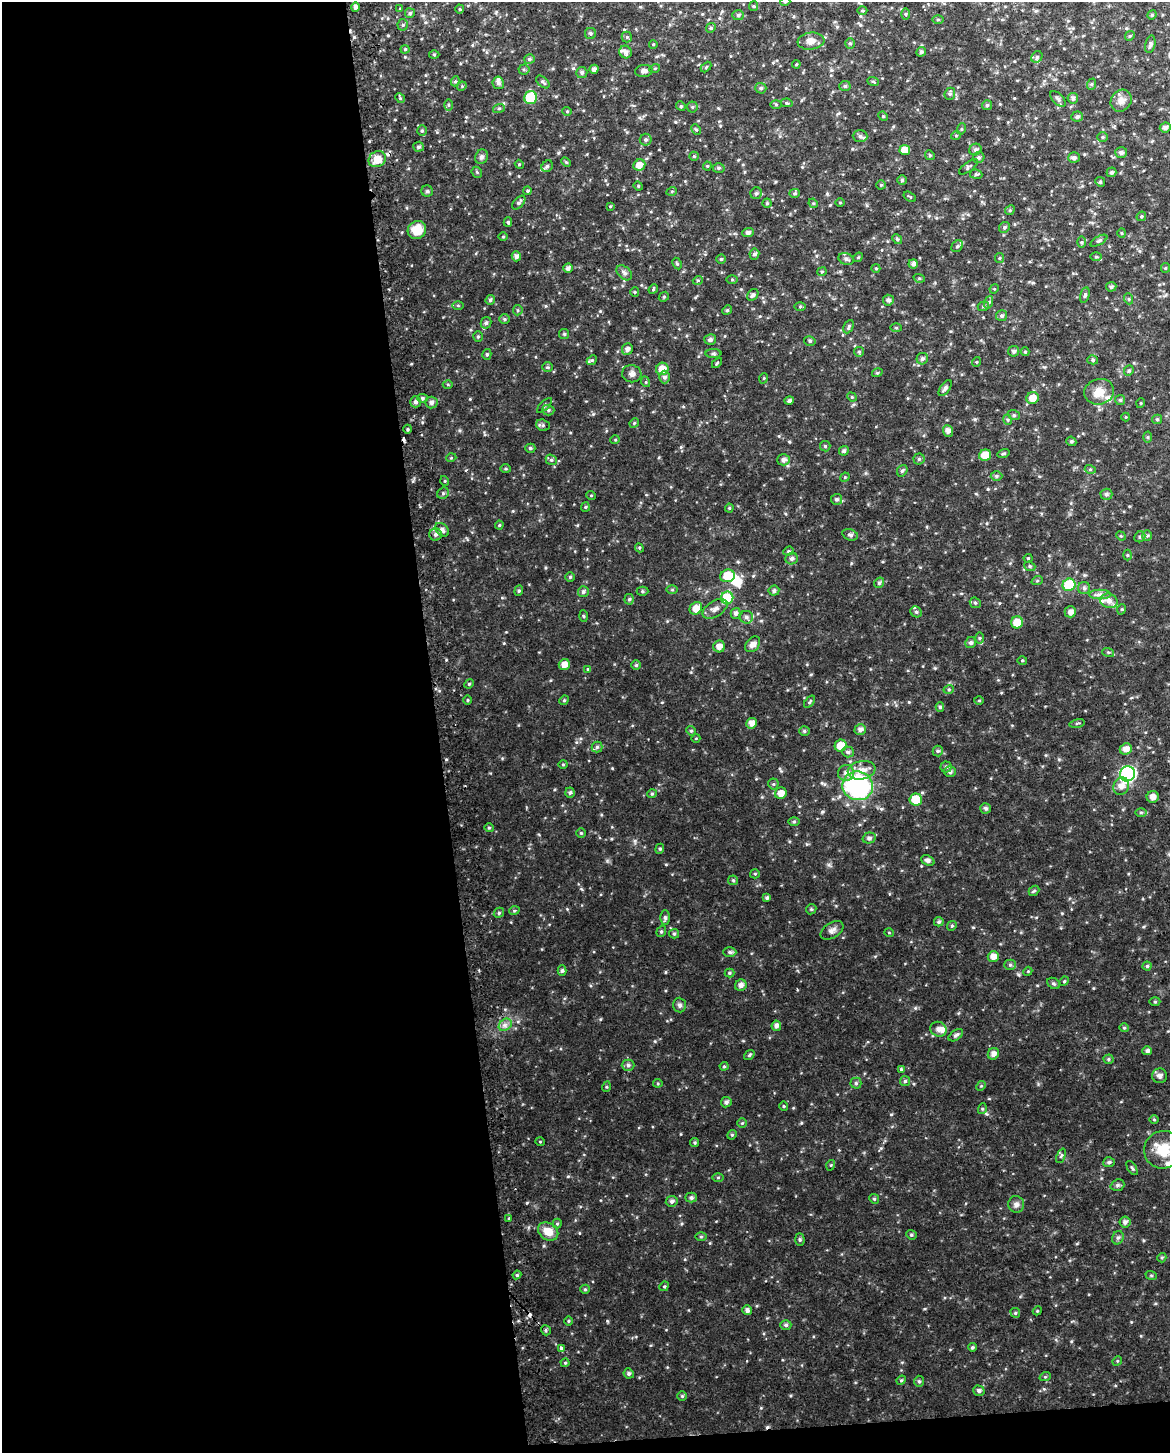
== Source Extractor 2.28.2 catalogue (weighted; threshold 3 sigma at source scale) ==
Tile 9 of 4 x 3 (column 1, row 3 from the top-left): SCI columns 26-1193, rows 19-1469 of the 4727 x 4431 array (HDU 1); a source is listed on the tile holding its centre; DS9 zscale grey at full resolution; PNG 1172 x 1455 px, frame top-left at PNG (2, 2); each listed source drawn as its Kron ellipse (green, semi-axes under 4 px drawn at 4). Shown black and unused: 38% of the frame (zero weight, under 2 of 3 exposures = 2% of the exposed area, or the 3 px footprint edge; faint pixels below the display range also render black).
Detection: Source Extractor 2.28.2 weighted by HDU 2 'WHT'; one run over the whole footprint, this tile lists its part. Background 0.0534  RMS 0.012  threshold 0.0531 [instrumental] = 3 sigma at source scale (4.5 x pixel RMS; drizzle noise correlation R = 1.50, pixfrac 1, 0.0396/0.0396 arcsec/px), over >= 5 px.
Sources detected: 414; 2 inside a brighter object's white glare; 4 cosmic-ray / hot-pixel residue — neither listed nor drawn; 11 inside a brighter listed object's ellipse — not listed separately; the other 397 listed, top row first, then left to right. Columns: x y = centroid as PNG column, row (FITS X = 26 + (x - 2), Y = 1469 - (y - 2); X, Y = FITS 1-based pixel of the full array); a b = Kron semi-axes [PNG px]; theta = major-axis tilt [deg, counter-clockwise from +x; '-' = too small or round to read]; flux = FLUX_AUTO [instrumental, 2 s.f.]
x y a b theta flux
785 2 5 3 - 1
754 6 5 4 - 1.4
355 7 5 4 - 4.5
400 9 4 3 - 1
460 9 4 4 - 1.2
862 11 5 3 - 1.3
410 13 5 5 - 2.1
905 14 5 3 - 1.4
738 15 6 5 - 2.1
1152 15 5 4 - 1.4
938 20 5 3 - 1.3
403 25 5 5 - 1.8
711 28 5 4 - 1.7
590 34 5 5 - 2.3
1130 36 5 4 - 1.4
627 37 5 5 - 1.5
811 41 13 8 6 8.3
850 43 5 5 - 1.7
653 44 4 3 - 0.93
1150 44 9 5 75 2.7
405 49 4 4 - 1.3
626 52 6 6 - 4.4
921 52 5 4 - 2.5
434 55 5 3 - 1.1
1037 57 6 5 - 2
529 59 5 4 - 2.4
796 64 4 3 - 1.1
706 67 6 4 46 1.3
655 68 5 3 - 1.2
524 69 5 5 - 1.7
594 69 4 4 - 3.9
644 71 9 6 6 4.8
582 73 5 5 - 2.9
455 81 5 4 - 1.6
873 81 6 3 -20 1.4
543 82 8 5 -43 2.4
498 83 6 5 - 3.2
1092 84 6 4 70 1.5
462 86 5 4 - 1.3
845 86 5 5 - 2.3
761 88 5 5 - 2.4
950 94 6 5 - 2.1
530 97 7 6 - 54
400 98 5 4 - 1.5
1073 98 5 5 - 3.4
1058 99 10 5 -45 3.1
1121 101 11 10 - 7.7
787 103 6 4 -11 1.4
776 104 5 4 - 1.4
448 105 6 4 90 1.7
987 105 5 5 - 1.7
681 106 5 4 - 1.5
692 107 5 5 - 1.9
499 108 6 4 19 1.5
567 111 4 4 - 1.2
883 116 5 4 - 1.2
1077 117 6 5 - 2.9
1165 127 5 5 - 3.7
696 129 5 4 - 1.6
961 129 5 3 - 1.2
422 131 5 4 - 1.9
956 135 5 3 - 1.1
860 136 7 6 - 3.2
1103 137 5 4 - 1.4
646 140 6 6 - 2.3
419 147 5 5 - 2.5
975 149 6 5 - 3.1
905 150 5 5 - 12
1121 153 6 5 - 3
930 155 5 4 - 1.5
694 156 5 4 - 1.4
481 157 7 6 - 3
979 157 6 5 - 2.5
1074 158 6 5 - 3.2
377 159 9 7 34 16
566 162 5 3 - 1.3
519 164 4 3 - 1
639 165 6 5 - 9.6
547 166 6 5 - 2.4
707 166 4 4 - 1.2
968 167 11 5 36 2.3
719 168 6 5 - 2.1
477 172 6 5 - 1.5
1112 172 5 4 - 2.3
976 174 6 4 -7 1.7
902 180 5 5 - 1.8
1100 182 5 4 - 1.5
881 185 5 4 - 1.4
638 186 5 4 - 1.3
427 191 5 5 - 2.1
528 191 4 4 - 1.5
672 191 5 3 - 1.1
756 193 6 5 - 2.3
795 193 5 4 - 1.6
910 197 7 3 -32 1.2
519 202 8 4 48 2.7
767 203 4 4 - 1.4
813 203 5 4 - 1.3
840 203 5 3 - 0.93
610 206 4 3 - 1
1010 210 5 4 - 1.5
1141 216 5 4 - 1.5
508 222 5 4 - 1.6
1004 227 6 5 - 2
417 230 9 8 - 21
748 232 5 4 - 3.6
1122 233 5 4 - 1.3
503 237 5 3 - 1.1
897 239 5 4 - 1.5
1099 241 9 4 29 2.1
1081 242 6 4 90 1.6
957 246 6 5 - 2.1
754 254 5 5 - 2.7
516 256 5 4 - 3.8
858 257 5 4 - 1.4
1096 257 5 3 - 1.4
999 258 5 4 - 1.4
721 259 4 4 - 1.8
846 259 8 6 -19 3.1
677 264 6 4 -63 1.6
913 264 4 4 - 3.6
568 268 4 4 - 3.9
876 268 4 4 - 1.2
1165 268 5 4 - 1.3
822 272 5 3 - 1.3
624 273 9 6 -44 3.6
919 278 6 3 -18 1.5
698 280 5 3 - 1.3
732 280 6 4 0 1.3
1111 287 5 5 - 2.6
653 289 5 4 - 1.3
994 289 5 4 - 1.2
635 292 5 4 - 1.2
753 295 6 5 - 2.7
1085 295 8 4 76 2.1
664 297 5 4 - 1.5
1129 299 5 3 - 1.2
490 300 5 4 - 2.3
888 300 5 5 - 3.3
989 302 6 4 71 1.9
458 305 6 4 -1 1.3
983 306 6 4 22 1.8
800 307 6 4 2 1.5
518 310 5 4 - 1.7
727 310 5 4 - 1.6
1002 316 5 5 - 2.4
504 319 5 5 - 1.7
486 323 6 5 - 2.7
849 327 7 4 63 2.3
896 328 6 4 -1 1.4
564 334 5 5 - 1.8
478 336 5 4 - 1.5
710 339 6 5 - 3
810 341 6 4 -14 2
627 349 5 5 - 4.2
1014 351 5 5 - 3.1
859 352 5 5 - 1.7
1025 352 4 4 - 1.2
487 354 5 4 - 2
713 354 8 4 0 1.9
922 359 6 5 - 2.8
592 360 5 4 - 1.5
1093 360 5 4 - 1.8
976 362 5 3 - 1
717 363 6 3 46 1.3
548 367 5 5 - 1.6
662 369 6 6 - 12
1129 371 5 4 - 1.7
877 373 5 3 - 1.3
632 374 9 8 - 4.7
664 377 6 5 - 3.3
764 378 5 3 - 1.1
646 382 5 3 - 1.2
448 384 5 3 - 1.1
945 388 9 5 54 3.1
1099 392 15 12 14 14
852 397 5 4 - 1.3
423 398 5 4 - 2.3
1032 398 6 6 - 12
1120 400 5 5 - 1.8
789 401 5 4 - 2.5
415 402 5 5 - 3.5
431 402 6 6 - 4
1141 403 5 3 - 0.93
545 405 10 3 45 1.9
548 410 6 5 - 2.3
1014 415 6 5 - 2
1126 417 4 4 - 1
1157 419 5 4 - 1.6
1008 420 5 3 - 1.3
634 423 5 4 - 1.3
543 425 7 5 -20 2.3
408 429 4 3 - 1.4
948 431 6 5 - 4.8
1147 437 5 3 - 1.3
615 440 5 3 - 1.1
1071 441 5 4 - 1.9
825 446 5 5 - 1.7
530 448 5 4 - 1.7
844 451 5 4 - 2.9
1003 453 6 4 16 1.7
985 455 6 5 - 16
451 458 5 3 - 1
919 459 5 5 - 1.9
551 460 6 5 - 2
783 460 6 5 - 3.7
506 469 5 3 - 1.3
1090 469 5 3 - 1.3
902 471 6 5 - 2.2
996 476 6 5 - 1.9
845 477 5 4 - 1.2
445 481 5 3 - 0.96
443 493 6 5 - 2.2
1106 494 6 5 - 2.7
591 495 5 3 - 1
837 499 5 5 - 2.2
585 507 5 4 - 1.3
729 508 4 4 - 1.3
499 525 4 4 - 1.2
442 530 8 5 -42 4.1
435 534 6 6 - 3.4
850 535 8 5 -17 2.9
1121 536 5 4 - 1.2
1147 536 5 5 - 1.9
1140 537 6 5 - 1.9
639 548 4 4 - 1.4
788 551 5 4 - 1.6
1127 555 5 3 - 1.1
792 558 6 6 - 3.4
1028 558 4 4 - 1.2
1030 566 6 4 -23 1.7
728 576 7 6 - 27
570 577 4 4 - 1.7
1037 581 6 3 19 1.2
879 583 5 4 - 2.3
1069 585 6 6 - 47
1084 588 6 6 - 2.8
672 590 6 4 0 1.3
519 591 5 4 - 1.5
642 591 6 4 -1 1.7
774 591 5 5 - 2.7
583 592 5 5 - 2.8
1100 595 11 5 0 4.3
727 598 6 6 - 37
629 599 5 4 - 2
1109 601 9 7 -16 6.8
975 603 6 5 - 1.7
696 608 7 5 50 12
715 609 14 8 31 7.1
1122 609 5 3 - 1.1
916 612 6 5 - 2.4
1070 612 6 5 - 5.1
735 613 5 5 - 3.6
583 616 5 3 - 1.2
746 617 6 6 - 3.3
1017 622 6 6 - 18
979 638 6 4 90 1.5
971 643 6 5 - 2.7
753 644 9 6 49 6.3
719 646 6 6 - 6.9
1108 652 6 4 -18 1.6
1022 660 5 3 - 1.1
564 665 5 5 - 8.4
636 665 5 5 - 1.6
588 669 4 4 - 1.2
469 684 5 4 - 1.4
949 689 5 3 - 1.2
468 700 4 3 - 1
564 700 5 4 - 1.5
979 700 5 3 - 1.1
810 702 7 4 51 1.7
940 707 5 4 - 1.9
751 723 5 5 - 7
1077 723 8 3 13 1.3
860 729 5 5 - 4
691 731 5 4 - 1.5
804 731 5 4 - 2
696 738 4 3 - 0.89
841 746 6 6 - 17
597 747 5 5 - 2.2
1126 749 6 5 - 7.5
938 751 5 5 - 1.9
848 752 6 5 - 3.1
563 764 4 4 - 1.2
946 767 5 5 - 2.3
862 770 14 9 11 11
950 772 6 5 - 3
846 773 8 7 - 6.2
1127 774 8 7 - 240
773 784 5 5 - 1.7
858 786 15 14 - 170
1121 786 9 7 64 6.6
570 793 5 4 - 2.2
781 793 6 5 - 9.2
652 794 5 4 - 1.5
1153 797 6 6 - 5.9
916 799 6 6 - 26
986 808 5 5 - 2.6
1141 812 6 4 1 1.5
794 822 6 4 0 1.5
489 828 5 4 - 1.4
581 833 5 5 - 1.5
869 838 6 5 - 2.5
660 849 5 4 - 1.7
928 861 7 5 -22 3.6
755 874 5 4 - 1.4
733 880 5 4 - 1.5
1034 891 6 4 41 1.7
767 898 4 4 - 2.2
811 909 5 4 - 1.7
514 911 5 3 - 1.2
499 913 5 4 - 1.7
665 918 7 5 -89 2.5
939 922 5 4 - 2.2
952 926 5 4 - 1.4
832 930 13 7 34 4.8
661 931 6 4 69 1.9
889 933 4 3 - 0.86
674 934 5 4 - 1.5
730 952 6 4 -1 2.7
993 957 5 5 - 8
1010 965 5 5 - 2
1147 966 4 4 - 1.7
562 971 5 4 - 2.2
1028 971 4 3 - 1
729 973 5 4 - 1.6
1064 981 5 4 - 1.3
1054 983 7 5 -33 2
741 985 6 5 - 4.7
1155 1002 5 3 - 1.3
680 1005 7 6 - 3.4
505 1025 7 5 43 3.7
776 1026 5 4 - 4.3
1124 1028 5 4 - 1.5
938 1029 8 7 - 5.4
956 1035 8 5 37 2.8
1147 1051 5 4 - 3
993 1054 6 5 - 5.5
749 1055 6 4 37 1.6
1109 1059 5 4 - 1.6
628 1065 6 5 - 2.9
724 1066 4 4 - 1.4
901 1069 4 4 - 1.7
1160 1076 7 7 - 4.6
905 1081 5 5 - 1.8
658 1083 4 4 - 1.3
856 1083 5 5 - 2.2
981 1086 5 4 - 1.3
606 1087 5 3 - 1.2
726 1102 5 5 - 3.3
784 1106 4 4 - 1.2
982 1109 5 3 - 1.4
1154 1120 5 3 - 1.1
742 1123 5 5 - 1.5
732 1135 5 4 - 1.5
540 1142 5 3 - 0.86
695 1143 4 4 - 1.7
1163 1150 19 19 - 28
1061 1156 8 4 66 1.7
1109 1162 6 5 - 2.2
831 1165 5 3 - 1.1
1132 1168 8 3 -58 1.6
718 1177 5 3 - 1.2
1117 1185 7 5 20 2.3
691 1198 5 5 - 2.5
874 1199 5 4 - 1.8
672 1201 6 5 - 2.9
1016 1204 8 8 - 4.5
509 1218 3 3 - 1.6
1125 1222 5 5 - 3.8
557 1224 5 4 - 1.5
548 1231 11 8 -33 14
911 1235 5 4 - 1.7
701 1237 5 4 - 1.3
1118 1238 7 5 66 2.7
800 1239 6 4 -88 1.8
1162 1258 5 4 - 1.4
517 1275 4 4 - 1.5
1151 1275 6 3 -19 1.2
664 1286 5 4 - 1.5
585 1289 5 4 - 1.6
747 1310 5 5 - 4.2
1037 1311 4 3 - 1.1
1015 1313 5 4 - 1.6
568 1321 5 3 - 1.2
786 1325 5 4 - 2.3
546 1330 5 4 - 1.9
972 1347 4 4 - 1.6
561 1348 4 3 - 4
1117 1361 5 4 - 1.2
565 1363 4 4 - 1.2
629 1373 5 5 - 2.5
1045 1377 6 3 18 1.3
901 1380 5 4 - 1.5
919 1381 5 5 - 1.9
979 1391 5 5 - 3.1
682 1396 5 5 - 1.5
Overlapping masked pixels (flux is a lower limit): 1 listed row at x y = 377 159
Isophote crosses this tile's border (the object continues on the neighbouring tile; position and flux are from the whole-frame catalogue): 2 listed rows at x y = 785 2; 1163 1150
Unlisted compact peaks at least as high as the median listed source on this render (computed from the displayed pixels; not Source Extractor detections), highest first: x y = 891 1114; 801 1123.